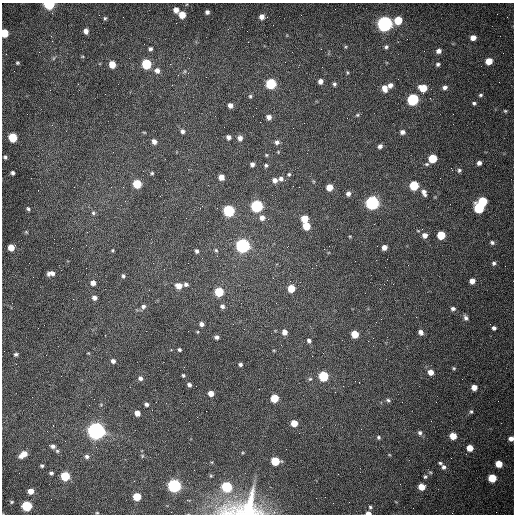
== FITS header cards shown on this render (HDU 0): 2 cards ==
NAXIS1  =                  512 /fastest changing axis
NAXIS2  =                  512 /next to fastest changing axis

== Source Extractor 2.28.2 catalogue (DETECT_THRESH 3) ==
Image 512 x 512 px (HDU 0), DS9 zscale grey, 1 PNG px = 1 image px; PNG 516 x 516 px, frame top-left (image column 1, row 512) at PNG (2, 3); no overlay
Background 1530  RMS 23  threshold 70.5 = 3 sigma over >= 5 px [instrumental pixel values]
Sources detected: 171; all 171 listed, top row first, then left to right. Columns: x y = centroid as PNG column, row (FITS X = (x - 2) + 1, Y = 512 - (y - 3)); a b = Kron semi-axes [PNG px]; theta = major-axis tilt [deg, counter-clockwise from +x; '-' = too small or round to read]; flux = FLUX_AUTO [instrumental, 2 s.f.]
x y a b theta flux
49 4 6 4 -2 1.5e+05
176 10 5 5 - 9.6e+03
207 12 4 4 - 4.4e+03
182 15 5 5 - 2.3e+04
262 17 5 5 - 9.1e+03
105 18 5 4 - 2.4e+03
398 20 6 5 - 4.6e+04
384 24 6 6 - 7.2e+05
86 31 5 4 - 8.7e+03
5 33 6 5 - 4.4e+04
51 36 3 2 - 1.4e+03
473 38 5 5 - 1.1e+04
346 47 5 3 - 1.8e+03
386 47 5 4 - 3.1e+03
150 49 5 4 - 3.5e+03
439 51 5 5 - 6.7e+03
54 58 6 4 70 2.2e+03
489 61 6 5 - 2.4e+04
17 63 4 3 - 2.0e+03
112 64 5 5 - 2.6e+04
146 64 6 6 - 9.5e+04
438 64 4 4 - 3.0e+03
157 71 7 6 - 7.9e+03
185 71 6 4 71 2.0e+03
347 72 5 4 - 2.0e+03
320 81 5 5 - 7.6e+03
271 84 6 6 - 1.3e+05
334 84 5 5 - 3.4e+03
390 85 5 5 - 7.3e+03
445 87 6 5 - 5.4e+03
384 88 7 6 - 1.3e+04
423 88 6 6 - 3.3e+04
105 94 2 2 - 7.6e+02
480 95 5 4 - 2.6e+03
250 96 5 4 - 2.5e+03
413 99 6 6 - 2.0e+05
474 103 5 4 - 2.9e+03
230 105 4 4 - 7.5e+03
505 111 5 4 - 2.0e+03
357 115 5 5 - 2.4e+03
269 117 5 5 - 7.7e+03
293 128 2 2 - 6.2e+02
182 131 6 5 - 4.3e+03
144 132 5 3 - 1.3e+03
403 132 6 5 - 5.5e+03
13 137 6 5 - 7.0e+04
228 137 4 4 - 5.1e+03
240 138 6 6 - 7.1e+03
154 142 5 5 - 7.0e+03
277 142 6 6 - 5.2e+03
380 146 4 4 - 5.1e+03
266 155 4 4 - 1.6e+03
5 157 5 4 - 3.0e+03
432 159 7 5 42 6.0e+04
479 163 5 4 - 5.6e+03
252 164 4 4 - 5.0e+03
266 165 5 4 - 2.6e+03
459 170 6 5 - 3.0e+03
12 173 4 4 - 3.7e+03
152 173 3 3 - 2.0e+03
289 174 5 5 - 2.5e+03
221 177 5 5 - 1.1e+04
281 179 7 6 - 5.8e+03
275 180 6 6 - 6.9e+03
137 184 5 5 - 6.1e+04
414 186 6 5 - 8.6e+04
299 187 2 2 - 1.1e+03
329 187 5 5 - 1.9e+04
424 193 9 6 -66 6.9e+03
348 194 5 5 - 5.3e+03
483 201 6 5 - 7.1e+04
372 203 6 6 - 4.4e+05
257 206 6 6 - 2.6e+05
479 208 6 6 - 1.2e+05
28 209 5 4 - 2.5e+03
229 211 6 6 - 2.0e+05
93 213 5 5 - 2.5e+03
262 218 7 7 - 8.0e+03
304 219 5 5 - 2.7e+04
306 226 5 5 - 3.3e+04
418 231 5 3 - 1.3e+03
26 232 6 3 -45 1.6e+03
425 235 6 6 - 8.2e+03
441 235 5 5 - 4.8e+04
350 236 4 3 - 1.4e+03
492 242 6 5 - 3.4e+03
243 246 6 6 - 5.5e+05
11 247 5 5 - 2.2e+04
384 247 5 4 - 8.9e+03
112 250 5 4 - 1.5e+03
216 250 5 4 - 2.1e+03
197 251 5 4 - 3.7e+03
494 263 6 5 - 3.5e+03
48 273 6 5 - 4.2e+03
52 273 7 5 -37 4.7e+03
123 276 5 4 - 2.9e+03
273 278 2 2 - 8.4e+02
472 281 5 5 - 9.4e+03
93 283 5 5 - 8.2e+03
186 284 5 4 - 4.4e+03
179 286 6 6 - 1.3e+04
291 288 5 5 - 3.3e+04
219 292 6 5 - 6.9e+04
94 298 5 5 - 6.4e+03
276 303 3 2 - 1.3e+03
143 306 6 6 - 5.0e+03
222 306 6 5 - 4.8e+03
453 309 6 5 - 4.4e+03
466 318 7 5 -60 4.6e+03
381 319 2 2 - 9.6e+02
201 324 4 4 - 6.1e+03
494 328 4 4 - 3.9e+03
284 332 6 5 - 1.1e+04
421 332 6 5 - 6.3e+03
355 334 5 5 - 3.2e+04
216 337 5 4 - 4.5e+03
309 341 6 5 - 4.2e+03
179 350 4 3 - 2.8e+03
88 353 5 4 - 1.4e+03
16 354 5 4 - 3.2e+03
113 361 5 5 - 5.4e+03
240 364 4 4 - 3.3e+03
454 368 5 4 - 2.0e+03
431 372 6 6 - 1.2e+04
183 375 3 3 - 2.2e+03
323 376 6 5 - 1.0e+05
140 378 6 5 - 4.8e+03
310 379 5 4 - 2.4e+03
189 385 4 3 - 4.2e+03
474 387 5 5 - 1.3e+04
211 393 5 5 - 1.3e+04
274 398 5 5 - 4.4e+04
388 400 6 5 - 3.1e+03
146 404 5 4 - 4.2e+03
471 412 6 5 - 2.7e+03
137 413 5 4 - 1.3e+04
294 423 5 5 - 2.4e+04
96 431 7 6 - 1.2e+06
420 433 6 6 - 4.4e+03
453 436 5 5 - 2.5e+04
378 437 5 4 - 2.7e+03
511 439 5 5 - 7.6e+03
53 446 6 5 - 5.5e+03
470 448 5 5 - 2.0e+04
57 451 6 5 - 2.8e+03
23 454 9 5 35 1.6e+04
142 456 5 5 - 2.0e+03
87 457 6 5 - 4.4e+03
275 461 6 5 - 6.1e+04
440 463 6 4 -22 2.4e+03
499 464 5 5 - 2.6e+04
42 466 4 4 - 2.6e+03
443 467 6 6 - 4.9e+03
430 472 6 4 -42 2.0e+03
51 473 4 3 - 3.0e+03
65 476 6 5 - 7.7e+04
425 477 6 4 37 2.8e+03
492 478 5 5 - 5.0e+04
400 484 2 2 - 6.6e+02
174 486 6 6 - 4.1e+05
227 487 6 5 - 1.5e+05
421 487 5 5 - 2.1e+04
30 491 5 5 - 1.5e+04
137 497 5 5 - 4.2e+04
316 498 2 2 - 3.4e+03
11 502 5 4 - 2.0e+03
27 506 6 5 - 1.1e+05
243 507 55 29 10 1.4e+05
370 507 5 5 - 2.5e+03
97 513 4 3 - 1.4e+03
368 513 5 3 - 7.4e+03
At the frame edge (FLAGS 8, measured only in part): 5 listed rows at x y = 49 4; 5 33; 511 439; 243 507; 368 513